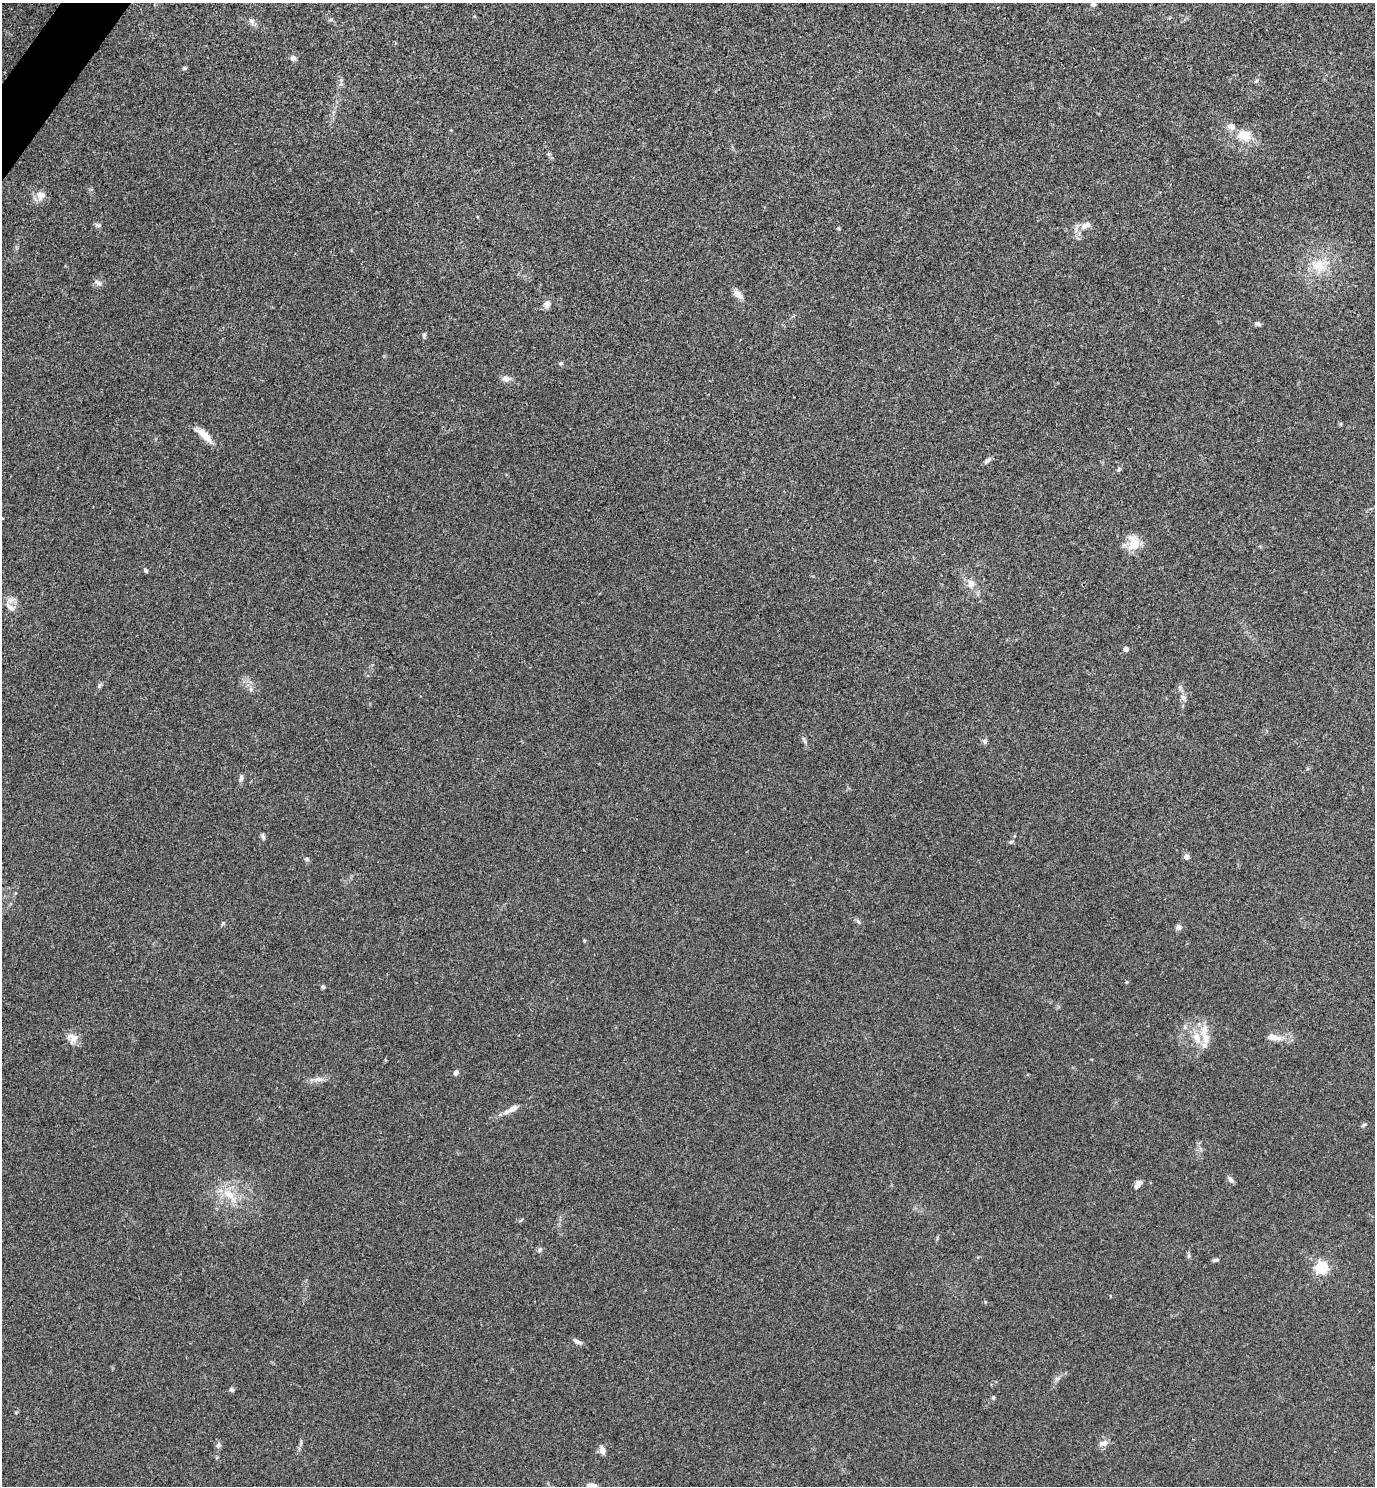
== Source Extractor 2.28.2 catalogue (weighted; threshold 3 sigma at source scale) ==
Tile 11 of 4 x 4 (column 3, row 3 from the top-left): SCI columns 2901-4273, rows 1486-2969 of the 5942 x 5939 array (HDU 1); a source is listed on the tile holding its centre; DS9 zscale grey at full resolution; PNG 1377 x 1488 px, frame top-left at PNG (2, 3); no overlay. Shown black and unused: <1% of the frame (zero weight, under 3 of 4 exposures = <1% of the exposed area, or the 3 px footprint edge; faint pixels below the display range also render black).
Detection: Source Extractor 2.28.2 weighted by HDU 2 'WHT'; one run over the whole footprint, this tile lists its part. Background 0.0527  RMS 0.0052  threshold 0.0232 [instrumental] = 3 sigma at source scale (4.5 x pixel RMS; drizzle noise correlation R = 1.50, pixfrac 1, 0.05/0.05 arcsec/px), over >= 5 px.
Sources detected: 65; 3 inside a brighter listed object's ellipse — not listed separately; the other 62 listed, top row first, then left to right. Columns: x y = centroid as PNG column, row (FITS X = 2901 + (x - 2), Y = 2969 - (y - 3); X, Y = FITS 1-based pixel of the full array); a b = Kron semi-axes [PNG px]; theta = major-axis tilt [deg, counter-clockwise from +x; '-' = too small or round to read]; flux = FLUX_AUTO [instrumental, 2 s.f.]
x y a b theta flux
1093 4 6 6 - 1.4
252 21 8 6 20 1.5
293 58 8 7 - 1.5
184 68 6 4 15 0.81
1256 81 6 4 43 0.74
1244 135 21 15 0 9.5
41 195 13 12 - 4
98 225 9 5 -18 1
1086 225 17 8 25 3.8
839 228 5 4 - 0.57
1319 266 20 19 - 12
98 283 11 7 -33 1.9
738 294 14 8 -41 3.1
547 304 11 8 61 2.4
1258 324 8 5 -22 1.1
424 335 7 4 84 1.1
561 363 5 5 - 0.69
506 379 9 8 - 2.7
1341 424 6 4 90 0.57
204 435 23 7 -43 6.4
988 460 11 5 46 1.5
1119 469 7 4 49 0.93
1133 543 23 15 78 8.1
146 570 6 4 -45 0.93
971 584 9 8 - 3.6
10 607 18 7 -41 3.4
1126 649 4 4 - 3.1
99 686 8 3 71 0.92
1183 697 9 5 -36 1.4
985 741 7 6 - 1.1
241 778 9 5 83 1.7
263 836 7 5 -75 1.2
1011 842 6 3 18 0.71
1186 857 7 6 - 1.6
307 859 7 4 -27 0.89
858 921 8 5 -62 1
223 923 6 3 71 0.64
1178 927 7 6 - 1.8
584 940 5 3 - 0.49
323 986 4 4 - 1.2
1272 1037 14 8 -14 3.9
72 1038 16 12 -30 4.3
1206 1038 34 9 -81 7.8
456 1072 7 6 - 1.6
318 1079 14 6 7 2.8
513 1108 15 7 31 3.8
1364 1124 7 3 9 0.73
1230 1179 9 5 -46 1.6
1140 1183 9 7 10 1.9
229 1194 19 10 -33 8.5
540 1250 7 5 47 1.1
1188 1256 7 4 90 0.86
1215 1260 8 4 9 1
1322 1268 5 5 - 77
577 1342 11 5 -24 2
1057 1379 7 4 0 0.96
232 1390 6 6 - 0.94
993 1398 5 4 - 0.72
1104 1443 11 7 14 2.8
219 1445 8 6 58 1.4
603 1450 8 6 -76 3.7
592 1486 14 6 -5 2.9
Isophote crosses this tile's border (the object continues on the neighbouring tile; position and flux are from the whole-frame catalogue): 2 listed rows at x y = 1093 4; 592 1486